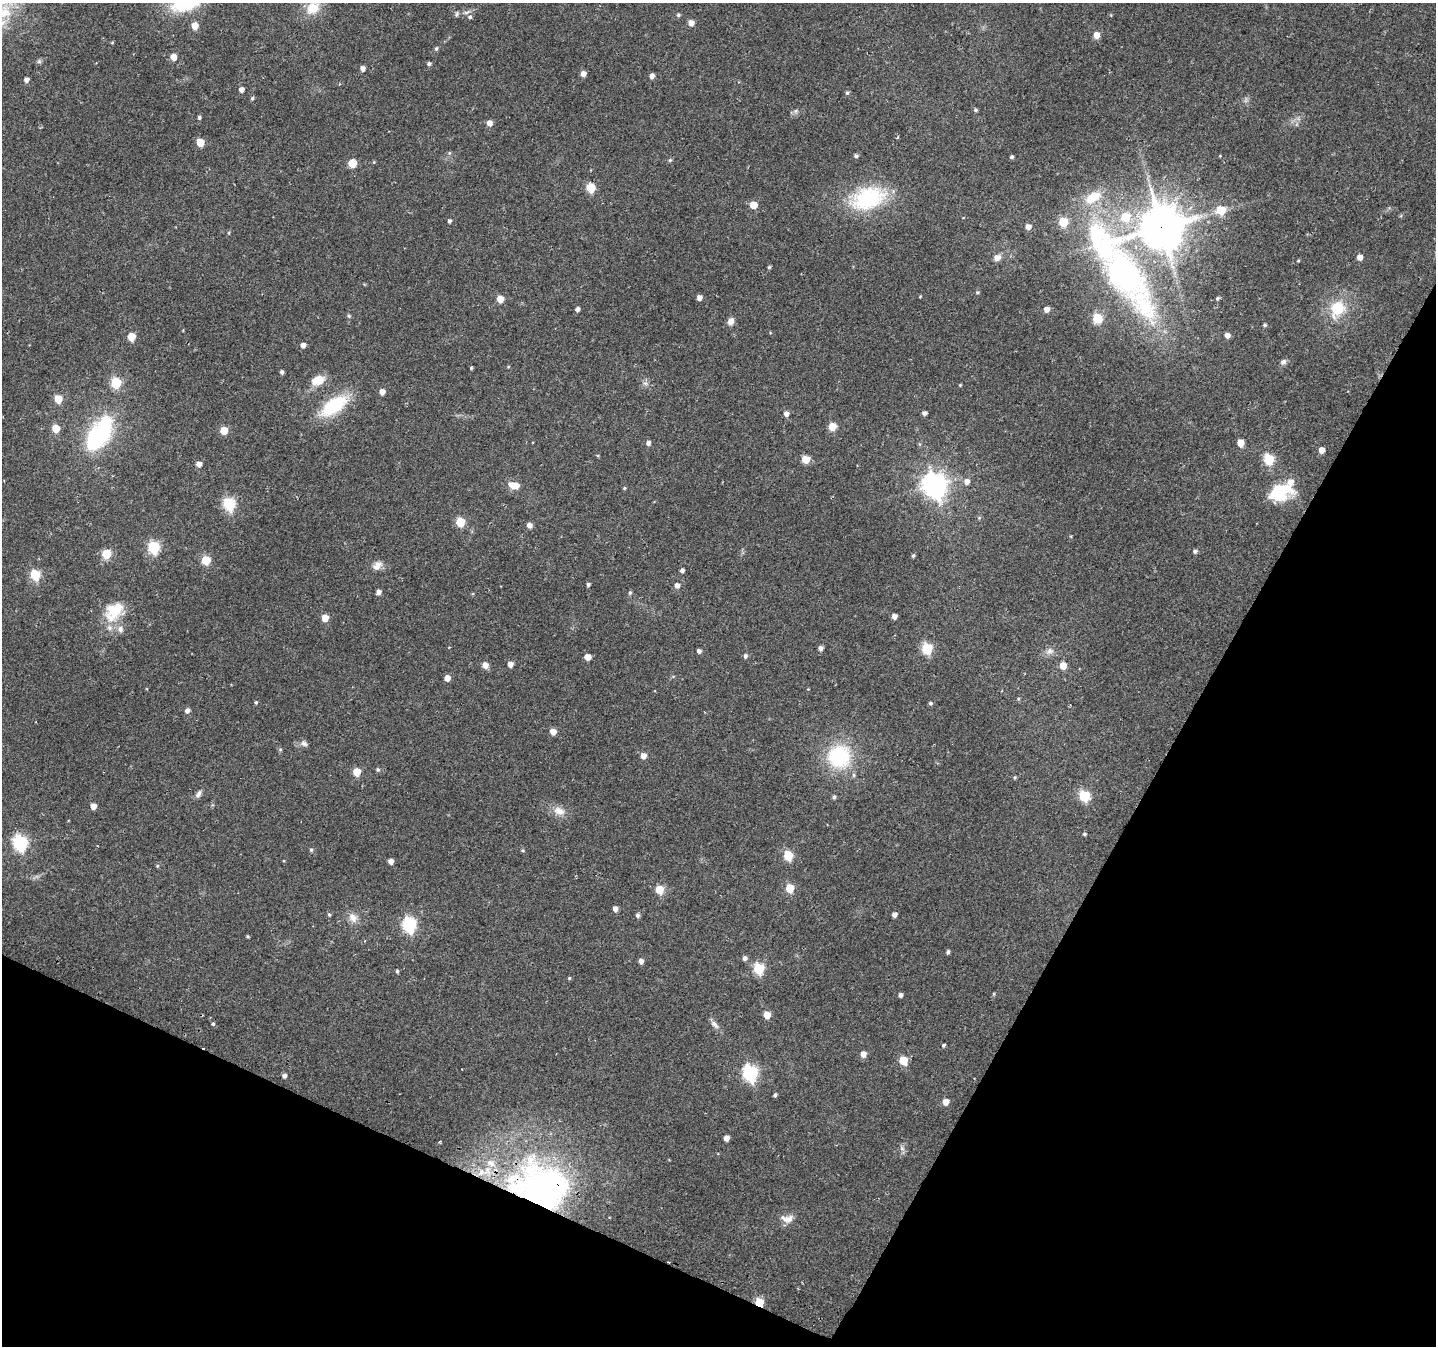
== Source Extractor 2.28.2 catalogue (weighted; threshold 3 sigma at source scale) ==
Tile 15 of 4 x 4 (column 3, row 4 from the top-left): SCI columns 2893-4326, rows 296-1639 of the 5776 x 5902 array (HDU 1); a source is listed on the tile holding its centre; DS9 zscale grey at full resolution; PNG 1438 x 1348 px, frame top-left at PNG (2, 3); no overlay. Shown black and unused: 25% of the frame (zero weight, under 2 of 3 exposures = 2% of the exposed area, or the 3 px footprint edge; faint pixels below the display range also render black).
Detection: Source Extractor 2.28.2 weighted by HDU 2 'WHT'; one run over the whole footprint, this tile lists its part. Background 0.0525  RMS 0.012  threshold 0.0531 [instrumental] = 3 sigma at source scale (4.5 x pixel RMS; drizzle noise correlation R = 1.50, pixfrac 1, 0.0396/0.0396 arcsec/px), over >= 5 px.
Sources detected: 186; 1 too faint to see at this stretch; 1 inside a brighter object's white glare — not listed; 10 inside a brighter listed object's ellipse — not listed separately; the other 174 listed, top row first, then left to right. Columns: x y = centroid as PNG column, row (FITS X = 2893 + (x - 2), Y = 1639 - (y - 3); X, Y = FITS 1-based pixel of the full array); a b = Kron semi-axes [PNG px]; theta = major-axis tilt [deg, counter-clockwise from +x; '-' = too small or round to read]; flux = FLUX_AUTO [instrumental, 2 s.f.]
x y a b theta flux
313 8 22 16 50 23
4 12 31 21 56 54
467 12 13 4 18 4
678 15 5 5 - 2
470 17 6 5 - 2.4
691 23 5 5 - 10
195 26 5 5 - 18
1096 35 5 5 - 14
112 43 5 3 - 1.1
436 49 6 4 74 2.2
173 57 5 4 - 14
39 61 6 6 - 2.4
429 64 5 4 - 2.7
363 68 5 5 - 5.6
583 74 5 5 - 7.9
652 76 5 4 - 6.1
26 80 4 4 - 5.7
241 90 4 4 - 6.7
847 93 5 5 - 2.2
252 98 5 4 - 2
1246 100 9 4 -85 2.5
975 110 5 4 - 1.8
796 111 8 6 78 3
199 118 4 4 - 2.2
489 123 5 5 - 9.2
898 137 5 3 - 0.98
200 143 5 5 - 28
449 153 6 4 72 1.5
856 156 5 5 - 2.9
1220 156 4 4 - 0.95
1012 157 4 3 - 2.6
670 160 5 5 - 1.7
374 162 5 4 - 1.1
352 163 5 5 - 29
591 188 5 5 - 46
868 198 38 22 18 110
753 205 5 5 - 25
1221 210 6 5 - 42
449 221 4 4 - 2.6
1028 227 5 5 - 7.9
1161 228 14 13 - 4300
1359 257 4 4 - 9.3
997 258 7 7 - 8.7
1298 261 5 3 - 0.99
769 267 4 4 - 2
1122 274 133 48 -58 480
977 292 6 4 21 1.5
920 297 5 3 - 0.85
699 298 4 4 - 7.8
1218 298 4 4 - 2
500 299 5 5 - 18
577 309 4 4 - 4.3
1046 309 5 4 - 8.4
1337 309 25 19 62 41
349 316 5 5 - 1.6
731 321 7 6 - 8.8
1265 325 5 4 - 2
1227 335 5 5 - 8.2
131 336 5 5 - 26
303 345 5 4 - 7.2
1283 362 8 7 - 3.6
471 368 4 3 - 1.4
282 372 4 4 - 3.1
318 380 14 9 19 22
116 382 6 5 - 76
645 383 9 6 -15 4.1
960 385 4 4 - 1.1
382 392 5 4 - 9.4
58 399 5 5 - 30
334 406 29 13 34 78
924 413 4 4 - 4.5
786 414 5 5 - 6.2
832 427 5 5 - 27
56 428 5 5 - 29
224 430 5 5 - 29
99 434 43 22 58 130
648 443 5 5 - 4.6
1240 443 5 5 - 20
919 444 6 4 -89 1.4
1321 450 5 4 - 11
806 459 5 5 - 28
1269 459 6 5 - 83
199 464 5 5 - 8.5
967 481 6 6 - 6.3
514 485 10 6 -10 23
934 485 9 8 - 1100
624 488 4 3 - 1.5
1279 491 29 24 -8 52
229 504 6 6 - 140
979 518 5 5 - 1.6
460 522 5 5 - 48
529 525 5 5 - 7.5
154 547 6 6 - 130
1195 551 5 5 - 3.1
106 554 5 5 - 49
913 556 5 4 - 1.9
206 560 5 5 - 47
377 566 14 10 41 8.5
682 570 4 4 - 3.8
35 575 6 5 - 79
588 584 4 4 - 3
677 585 5 5 - 6.7
378 592 5 4 - 6
630 593 5 4 - 1.8
114 611 29 21 45 39
894 616 4 4 - 6.2
325 618 5 5 - 18
820 648 5 5 - 5.2
927 648 6 5 - 88
699 651 4 4 - 3.9
1049 651 13 9 22 6.7
745 656 6 5 - 3
588 657 5 5 - 13
510 664 5 5 - 6.9
485 665 5 5 - 10
1063 666 5 5 - 15
447 678 5 5 - 12
1018 699 5 4 - 1.6
256 702 4 4 - 1.7
930 703 5 4 - 2.2
187 711 5 5 - 5.6
553 732 5 5 - 12
304 743 11 8 -19 4.5
280 749 6 5 - 1.7
643 756 5 5 - 9.3
839 756 25 25 - 90
378 769 5 5 - 1.9
357 772 5 5 - 28
1015 777 6 4 82 1.3
198 794 11 6 56 4.4
1084 796 6 5 - 91
834 797 5 4 - 2.6
93 806 5 4 - 9.4
559 811 17 11 -21 13
1084 834 5 4 - 1.6
20 842 7 6 - 230
311 850 5 5 - 2
523 850 5 4 - 1.3
788 855 6 5 - 56
391 861 4 4 - 6.9
157 866 5 4 - 1.4
790 888 5 5 - 35
659 889 5 5 - 34
615 909 5 4 - 6.4
329 914 5 4 - 1.9
894 914 4 4 - 6.3
637 915 5 5 - 3.2
353 918 14 11 -57 9.9
409 924 7 6 - 220
248 936 3 3 - 1.5
948 952 5 4 - 2.8
745 958 5 5 - 4.1
641 961 5 4 - 5.5
759 968 6 5 - 89
397 971 5 3 - 1.9
569 978 4 4 - 1.4
994 994 5 4 - 1.3
900 995 4 4 - 4.1
767 1015 5 5 - 20
213 1024 3 3 - 16
715 1024 15 7 -46 5.6
943 1045 4 4 - 2.2
863 1054 5 5 - 9.1
903 1060 6 5 - 39
750 1072 7 6 - 240
284 1076 4 4 - 4.3
775 1095 4 3 - 2.6
945 1102 5 5 - 10
726 1138 5 4 - 9.2
902 1148 10 5 -65 3.6
542 1185 68 53 -18 430
787 1219 18 10 -4 10
669 1262 3 2 - 1.4
759 1302 5 5 - 46
Overlapping masked pixels (flux is a lower limit): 5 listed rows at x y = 1161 228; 1122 274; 542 1185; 669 1262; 759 1302
Isophote crosses this tile's border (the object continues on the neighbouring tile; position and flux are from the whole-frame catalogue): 2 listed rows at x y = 313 8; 4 12